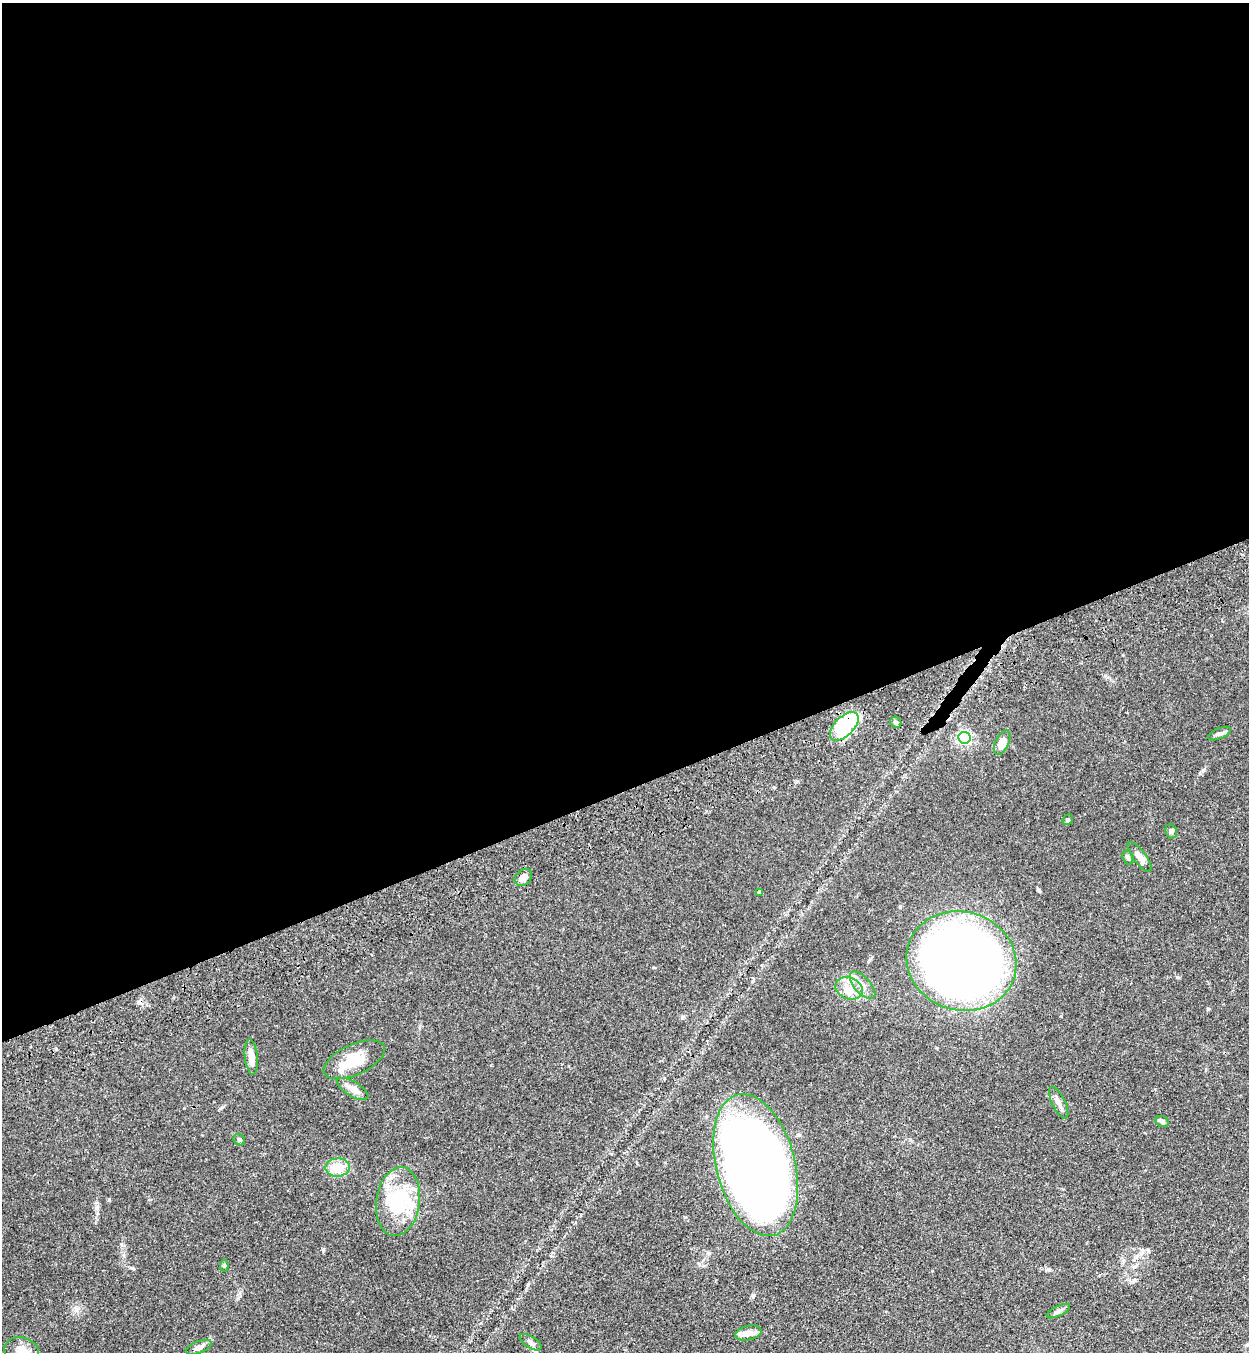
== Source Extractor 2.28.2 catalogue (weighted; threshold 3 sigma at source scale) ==
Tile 2 of 4 x 4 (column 2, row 1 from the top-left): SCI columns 1452-2698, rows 4166-5515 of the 5522 x 5630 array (HDU 1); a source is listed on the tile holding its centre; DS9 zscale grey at full resolution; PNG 1251 x 1354 px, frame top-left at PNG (2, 3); each listed source drawn as its Kron ellipse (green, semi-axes under 4 px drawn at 4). Shown black and unused: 58% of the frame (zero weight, under 3 of 4 exposures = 6% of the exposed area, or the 3 px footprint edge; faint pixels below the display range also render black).
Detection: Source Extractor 2.28.2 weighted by HDU 2 'WHT'; one run over the whole footprint, this tile lists its part. Background 0.0704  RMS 0.0041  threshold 0.0184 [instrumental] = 3 sigma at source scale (4.5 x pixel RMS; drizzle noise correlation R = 1.50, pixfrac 1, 0.05/0.05 arcsec/px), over >= 5 px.
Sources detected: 38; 2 inside a brighter object's white glare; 2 cosmic-ray / hot-pixel residue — neither listed nor drawn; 5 inside a brighter listed object's ellipse — not listed separately; the other 29 listed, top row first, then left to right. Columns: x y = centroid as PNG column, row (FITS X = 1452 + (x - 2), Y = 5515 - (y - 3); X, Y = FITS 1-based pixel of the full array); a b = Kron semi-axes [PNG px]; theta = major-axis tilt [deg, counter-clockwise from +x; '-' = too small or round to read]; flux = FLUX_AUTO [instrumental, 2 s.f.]
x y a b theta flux
896 722 6 5 - 0.74
844 726 18 9 44 40
1220 734 12 5 23 1.2
964 738 6 6 - 74
1002 743 13 6 65 5.1
1068 820 6 5 - 0.61
1171 831 7 5 -74 0.83
1128 857 7 5 -73 0.83
1139 857 18 6 -53 3.2
523 877 10 7 44 3.1
760 892 4 4 - 1.2
961 961 55 49 -17 550
863 985 17 8 -49 3.7
849 988 14 10 -21 4.5
251 1057 17 6 -84 4
354 1060 33 15 24 11
353 1089 17 7 -31 3.3
1059 1103 17 6 -64 2.5
1162 1122 7 5 -26 1.2
239 1140 6 5 - 0.69
756 1165 73 39 -75 570
338 1167 12 9 4 8.3
398 1202 34 22 82 23
224 1266 6 4 84 0.51
1058 1311 13 5 26 1.3
748 1333 13 7 12 2.6
531 1342 12 6 -33 1.5
199 1347 14 6 22 1.9
22 1351 17 14 -17 4.6
Overlapping masked pixels (flux is a lower limit): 2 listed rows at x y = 844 726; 756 1165
Isophote crosses this tile's border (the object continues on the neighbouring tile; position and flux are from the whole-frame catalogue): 1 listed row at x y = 22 1351
Unlisted compact peaks at least as high as the median listed source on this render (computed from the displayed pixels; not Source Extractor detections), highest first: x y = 1208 1009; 132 1268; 1177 977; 97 1208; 109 1200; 323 1249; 1203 770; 1048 1269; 222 1107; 685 1217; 121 1244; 709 1253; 869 960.